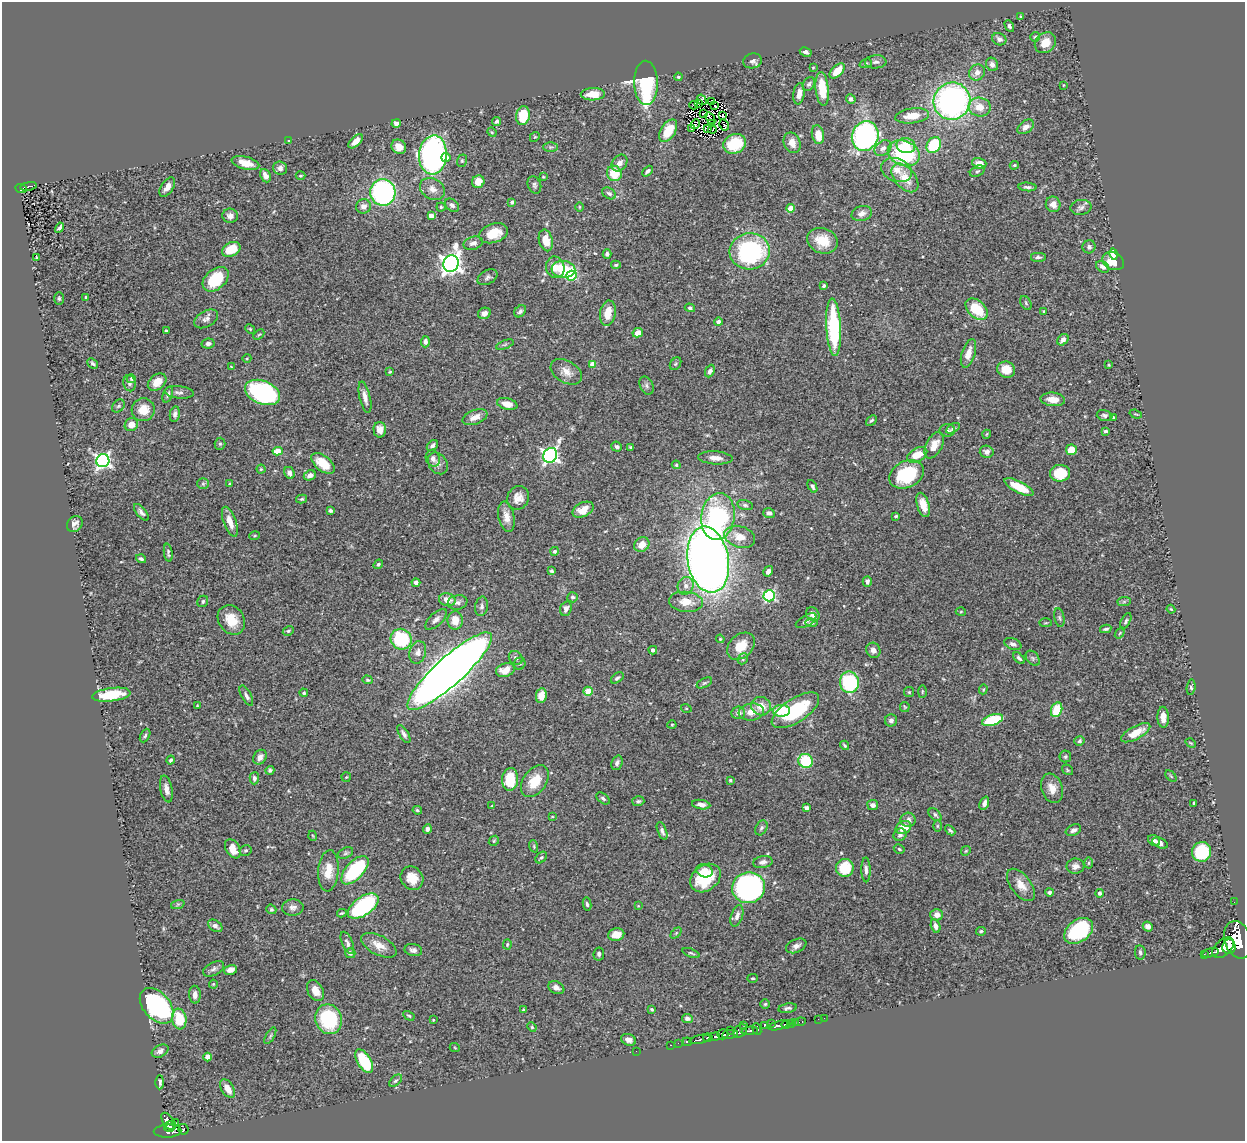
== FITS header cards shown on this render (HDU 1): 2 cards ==
NAXIS1  =                 1243
NAXIS2  =                 1139

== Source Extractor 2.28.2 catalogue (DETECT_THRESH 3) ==
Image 1243 x 1139 px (HDU 1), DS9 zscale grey, 1 PNG px = 1 image px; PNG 1247 x 1143 px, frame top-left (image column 1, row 1139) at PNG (2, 2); each listed source drawn as its Kron ellipse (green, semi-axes under 4 px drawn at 4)
Background 0.492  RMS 0.024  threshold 0.0731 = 3 sigma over >= 5 px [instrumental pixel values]
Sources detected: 439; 2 with non-positive FLUX_AUTO (blend fragments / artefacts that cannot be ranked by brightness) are neither listed nor drawn; the other 437 listed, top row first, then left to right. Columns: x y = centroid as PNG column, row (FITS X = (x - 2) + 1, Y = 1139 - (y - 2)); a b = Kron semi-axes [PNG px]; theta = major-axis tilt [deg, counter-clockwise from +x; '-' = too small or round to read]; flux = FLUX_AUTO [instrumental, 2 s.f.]
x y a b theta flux
1021 17 3 3 - 1.9
1009 26 6 4 -63 3.7
1035 37 5 5 - 2.1
999 39 7 6 - 5.9
1045 43 11 9 42 22
806 52 6 3 -28 4.8
752 61 9 7 10 5.2
876 62 10 6 4 5.8
866 63 6 4 19 2.4
992 64 7 6 - 6.5
813 68 4 3 - 1.5
837 71 9 5 45 30
977 72 8 7 - 9.7
678 77 4 3 - 1.8
646 83 22 12 -89 220
809 84 7 5 59 4.3
1063 85 3 2 - 1
822 89 17 6 -84 54
593 94 12 6 1 25
799 94 11 5 82 12
851 99 5 4 - 6.2
702 100 5 3 - 0.78
952 101 19 18 - 470
711 102 4 2 - 1.4
699 103 2 2 - 1.2
694 105 4 2 - 1.3
715 106 3 2 - 0.81
980 107 11 9 -10 21
703 113 3 2 - 0.8
722 115 3 3 - 3.4
523 116 9 6 82 47
912 116 17 7 7 22
710 118 6 2 -54 2.3
496 122 4 4 - 3.7
396 123 5 4 - 6.8
695 124 5 2 - 2.7
712 124 3 2 - 2
724 125 6 2 -61 0.58
1026 127 9 6 36 8.7
707 128 4 2 - 2.1
692 129 4 3 - 3.1
712 129 4 2 - 1.1
668 131 12 7 58 40
492 132 5 4 - 1.8
818 134 9 6 -79 25
865 136 15 13 66 390
535 137 5 4 - 1.7
289 141 3 3 - 1.5
356 141 9 4 43 12
792 143 11 8 -67 15
735 144 11 9 25 58
934 145 8 6 58 72
906 146 9 7 -10 29
399 147 8 7 - 14
550 147 7 4 0 3.1
883 148 9 7 38 9.1
904 153 16 12 -23 150
433 155 19 14 85 490
446 157 4 4 - 12
462 161 6 5 - 2.7
245 163 14 6 -15 19
619 163 9 7 51 10
979 163 7 5 -18 14
1014 165 5 3 - 1.8
280 168 7 6 - 5.6
897 170 16 11 -20 20
647 171 6 4 44 4.8
977 171 8 5 26 3.3
614 173 8 7 - 37
265 176 7 5 -64 8.5
301 176 5 2 - 1.7
543 177 4 3 - 1.4
905 178 17 10 -49 28
478 182 6 6 - 22
534 185 9 6 -68 4.1
28 186 8 3 11 61
167 187 11 6 57 9.7
1027 187 9 4 -4 3.9
21 188 6 4 -21 76
432 189 13 10 -30 13
383 192 13 12 - 260
609 193 7 5 -32 4.6
512 202 4 3 - 3.1
1053 204 8 7 - 12
452 205 8 5 -41 5.9
364 206 7 7 - 9.7
441 207 4 4 - 2.1
579 207 5 3 - 1.3
1081 207 10 7 7 6.3
791 208 4 4 - 28
862 213 10 7 17 8.9
230 216 8 7 - 7.6
431 216 4 4 - 16
59 228 5 3 - 4.2
494 233 15 9 18 32
546 240 11 7 -76 25
822 241 15 12 -20 33
473 243 10 6 16 7.1
1089 247 6 6 - 4.4
231 249 10 6 26 44
750 251 20 18 7 230
607 254 4 4 - 3.9
1114 254 6 4 -78 17
1038 257 8 5 0 4.5
37 258 3 2 - 1.6
1113 261 11 8 -25 26
451 264 8 7 - 1100
616 265 5 4 - 2.3
555 267 11 9 -77 17
1103 267 7 5 -36 7.3
563 269 12 8 -5 62
571 276 5 5 - 98
487 277 11 7 29 5.2
216 279 15 10 41 65
824 286 4 3 - 3
86 297 3 3 - 2.1
59 298 6 5 - 2.7
1026 303 7 5 -60 2.9
690 308 5 4 - 3.6
977 309 13 8 -42 56
520 311 7 5 48 4
1044 312 3 3 - 2.1
484 313 6 5 - 8.6
608 313 13 7 80 24
206 319 13 8 30 7.9
718 322 4 4 - 5.2
834 327 29 7 -87 160
250 329 5 4 - 1.9
166 331 3 2 - 1.5
638 333 5 4 - 14
259 335 6 4 42 2
1063 340 6 5 - 6.2
425 342 6 4 88 5.1
208 344 6 5 - 5.8
505 345 9 3 21 2.5
968 353 15 6 72 16
247 358 4 3 - 1.4
93 364 6 4 -43 3
593 364 4 4 - 29
676 364 7 5 55 2.4
1109 365 3 3 - 1.4
231 366 3 3 - 1.2
1006 370 9 8 - 20
710 371 6 4 66 5.7
390 372 4 3 - 1.7
566 372 17 11 -31 17
131 379 4 4 - 2.3
157 382 10 7 40 17
130 383 8 6 -77 5.1
647 386 9 6 -62 4.7
179 392 14 6 -5 6.4
262 392 18 11 -21 260
168 394 8 4 69 4.7
365 397 16 5 -77 11
1053 399 12 6 -5 16
507 404 10 5 -13 19
118 406 7 5 47 3.1
143 410 11 11 - 26
175 414 8 5 79 5
1136 414 6 3 -18 1.7
1104 415 8 5 -14 4.5
475 417 13 7 21 14
1113 417 4 3 - 1.8
871 420 6 4 43 2.6
131 425 7 6 - 14
953 428 7 4 31 3
380 430 8 6 -88 12
947 430 8 6 5 4.2
1105 431 4 3 - 4.4
987 434 4 3 - 1.2
220 444 6 5 - 3.1
432 445 6 4 44 4.9
934 445 14 8 63 17
617 447 5 5 - 3.7
631 448 4 3 - 3.2
1071 450 5 5 - 23
278 451 5 4 - 35
987 452 7 6 - 7.1
550 455 8 6 58 510
917 455 11 6 30 31
715 458 17 6 -3 13
433 459 8 7 - 7.4
103 461 6 6 - 500
323 463 13 7 -39 35
438 463 12 9 -53 8.9
676 465 4 4 - 1.8
261 469 4 4 - 1.9
289 473 6 5 - 8.3
1060 473 10 8 -3 47
906 474 18 13 25 96
310 475 6 5 - 8
203 484 6 5 - 2.8
230 484 4 4 - 2.5
812 486 7 4 -63 3.6
1019 487 16 6 -27 36
518 498 12 10 61 16
302 499 5 4 - 2.2
745 505 8 5 -15 3.7
923 505 12 6 -73 21
583 510 11 7 27 17
330 511 4 3 - 4.2
141 512 10 4 -50 5.4
769 513 6 5 - 5.9
718 516 23 16 82 220
896 516 3 3 - 2.5
506 517 15 8 -78 14
230 522 16 6 -70 16
75 524 9 7 46 7.4
255 536 5 3 - 1.7
740 537 16 10 -18 21
642 545 8 7 - 16
555 551 4 4 - 3.7
168 553 9 4 -81 3.7
141 559 5 4 - 3.6
708 560 33 20 -80 1800
378 564 5 4 - 3.1
552 571 4 3 - 2.7
768 571 5 4 - 6
867 582 5 4 - 5
416 583 4 4 - 5.3
686 586 9 8 - 8.7
769 596 6 5 - 200
573 597 5 5 - 3.2
447 600 8 6 -13 14
203 601 6 5 - 3.1
457 602 10 7 10 6.7
686 602 17 10 -6 26
1124 602 7 4 1 2.8
482 606 10 6 80 5.7
566 609 7 5 71 6.4
1171 609 4 3 - 1.5
961 612 5 3 - 1.6
813 614 7 6 - 9.9
1059 618 9 5 -79 3.5
436 619 13 6 43 7.4
231 620 16 12 -56 32
455 620 9 7 89 21
806 621 11 5 30 5.6
1126 621 9 4 62 3.4
811 623 6 4 -7 2.5
1046 623 6 3 0 1.7
1106 629 6 3 10 3.3
288 631 6 4 27 2.4
1120 633 6 3 54 1.8
401 639 11 10 - 100
720 639 4 4 - 1.6
1013 644 9 5 -22 5.3
741 646 16 11 41 31
653 650 4 4 - 4.9
873 650 8 7 - 8.3
418 652 11 8 74 11
516 658 7 6 - 4.7
1019 658 7 4 -45 3.9
1033 658 9 6 -52 3.8
743 659 6 5 - 2.6
520 664 6 5 - 3.2
505 670 9 6 18 19
449 671 55 14 42 3100
617 678 7 4 37 3.8
367 680 5 4 - 1.9
849 682 11 9 -82 120
704 683 8 4 26 2.8
1191 687 8 4 83 2.9
983 689 5 4 - 2
588 691 4 4 - 39
922 691 6 3 89 1.7
909 692 5 5 - 2.2
304 693 4 4 - 2.9
111 695 19 6 7 56
246 696 11 5 -62 5.8
541 696 7 5 80 22
197 706 3 3 - 1.8
761 706 10 9 - 21
905 707 5 5 - 1.7
686 708 5 3 - 1.5
795 710 27 12 33 110
1057 710 7 5 69 46
781 711 8 6 1 53
751 712 12 8 7 18
738 713 7 6 - 7.3
1163 717 10 5 -88 13
891 720 6 6 - 5.9
992 720 10 5 19 82
672 725 4 4 - 1.9
1136 733 16 6 28 29
404 734 10 4 -59 5.1
145 736 7 4 63 2.8
1079 741 5 4 - 3.2
1191 743 5 2 - 1.5
845 745 5 3 - 2.2
260 757 8 6 54 8.2
1065 757 6 6 - 2.8
171 760 4 3 - 3
806 761 7 7 - 70
617 763 7 5 69 4.7
270 770 4 4 - 3.2
1067 770 6 4 -38 2.1
1171 776 7 4 -46 2
346 777 5 4 - 1.7
254 778 6 4 87 5.5
510 779 11 8 85 51
730 780 3 3 - 2.1
535 781 18 11 55 35
1052 788 15 10 -72 17
166 789 13 6 -78 9.7
603 798 8 5 -39 4.3
638 801 6 5 - 3.2
984 803 7 4 69 5.7
1194 803 4 3 - 3
701 805 9 4 -8 7.5
873 805 5 5 - 6.1
492 806 4 4 - 1.8
806 808 4 4 - 5.3
417 810 4 3 - 2.5
935 815 8 5 -43 3.5
552 817 4 3 - 1.3
908 820 7 7 - 8.2
937 826 6 4 -90 2.2
903 827 8 6 27 24
761 828 8 5 61 3.7
427 829 5 4 - 5.1
950 830 6 3 -43 3.1
1073 830 8 5 24 5.3
662 831 9 4 -68 5.5
900 835 7 6 - 5.8
313 836 5 3 - 1.4
494 841 5 4 - 2.1
1154 841 6 5 - 5
1160 843 8 5 -23 7.4
534 846 6 4 -72 2
233 849 10 7 -58 20
899 849 6 4 -31 2.3
246 850 6 5 - 2.8
966 851 5 4 - 1.8
1202 852 10 9 - 110
345 853 8 5 28 3.6
541 857 6 4 47 2.8
763 862 10 6 10 7.3
1089 863 5 3 - 2.2
1075 866 9 7 1 7.4
845 868 9 9 - 46
355 870 18 8 47 150
866 870 12 4 -89 5.9
328 871 21 10 85 27
704 871 8 6 -18 13
412 878 12 10 -50 23
705 878 16 12 38 68
1021 885 19 10 -52 20
748 888 16 15 - 340
1049 892 4 4 - 3.4
1100 893 4 4 - 5.5
1234 902 2 2 - 4.5
178 904 7 4 18 2.8
587 904 7 4 -79 3.2
363 906 17 9 35 180
638 906 3 3 - 1.2
293 907 11 8 3 7.4
271 909 5 4 - 2.5
342 913 5 3 - 2
937 915 6 6 - 10
737 916 11 5 72 8.4
215 926 8 5 -33 6.3
936 926 7 4 -74 5.7
1148 926 5 4 - 6.7
981 931 5 4 - 2.4
1079 931 16 11 37 150
676 933 6 4 46 2.4
616 935 8 6 12 17
1238 940 19 13 -72 3500
347 943 12 5 -66 6
507 944 5 4 - 1.8
379 945 19 9 -28 21
796 946 11 6 24 7.7
1229 946 7 6 - 1300
1223 948 13 7 42 2200
413 950 9 6 -10 6.9
1140 952 7 5 -80 3.5
350 953 5 5 - 4.9
691 953 9 3 -22 2.4
1210 953 8 3 13 120
599 954 6 5 - 3.8
1204 954 2 2 - 10
214 969 11 6 27 5.8
230 970 6 4 13 8.3
752 978 5 4 - 2.1
213 984 4 4 - 1.6
556 988 8 6 -24 6.6
315 991 11 7 -62 17
195 995 9 6 -88 9.1
765 1004 5 5 - 2.2
157 1006 20 13 -49 260
788 1008 9 4 9 4
652 1009 3 3 - 2.1
524 1010 4 3 - 2.5
409 1016 6 4 -29 2.1
687 1018 5 4 - 5.3
824 1018 2 2 - 7.7
179 1019 10 7 -82 49
329 1019 15 13 -69 120
818 1019 2 2 - 10
433 1020 4 3 - 1.6
795 1022 3 3 - 56
800 1022 6 3 10 45
772 1023 3 2 - 59
792 1024 3 3 - 59
744 1025 3 2 - 6.1
764 1025 3 3 - 110
778 1025 10 3 17 520
786 1025 5 4 - 330
532 1027 5 4 - 2
757 1029 6 4 -68 130
730 1030 2 2 - 6.6
740 1031 7 5 39 230
750 1031 8 3 6 270
723 1034 5 5 - 810
730 1034 8 3 9 430
270 1036 9 4 60 3.2
715 1037 5 3 - 260
708 1038 4 3 - 250
700 1039 11 3 12 360
629 1040 8 5 -20 8.1
687 1042 4 3 - 110
678 1043 2 2 - 6.6
671 1045 3 2 - 17
455 1048 5 3 - 1.5
160 1051 9 6 28 7.1
636 1051 2 2 - 5.5
208 1057 4 4 - 25
364 1061 13 6 -59 86
396 1081 8 4 43 3
160 1082 7 4 90 4.2
228 1089 10 6 -56 17
168 1121 9 5 -58 240
175 1122 2 2 - 15
170 1126 6 5 - 220
183 1129 5 5 - 120
168 1131 14 6 3 420
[2 non-positive-flux detections neither listed nor drawn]